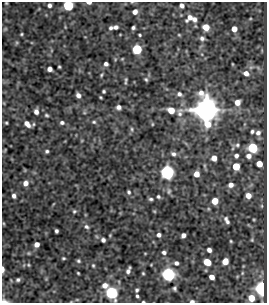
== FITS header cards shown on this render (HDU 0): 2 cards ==
NAXIS1  =                  265
NAXIS2  =                  301

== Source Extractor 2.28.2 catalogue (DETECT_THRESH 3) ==
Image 265 x 301 px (HDU 0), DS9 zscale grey, 1 PNG px = 1 image px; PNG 269 x 305 px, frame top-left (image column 1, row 301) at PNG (2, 2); no overlay
Background 679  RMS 1.3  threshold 4.03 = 3 sigma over >= 5 px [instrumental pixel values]
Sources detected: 111; all 111 listed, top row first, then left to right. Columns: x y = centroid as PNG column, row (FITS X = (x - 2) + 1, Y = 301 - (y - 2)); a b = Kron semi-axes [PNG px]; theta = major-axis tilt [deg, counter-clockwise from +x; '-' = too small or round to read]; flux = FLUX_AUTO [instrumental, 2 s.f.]
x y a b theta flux
6 3 4 3 - 85
89 3 5 3 - 320
49 5 4 4 - 260
68 5 5 5 - 9300
182 6 4 4 - 320
135 12 5 4 - 450
190 17 11 6 46 510
194 19 6 5 - 310
115 27 5 4 - 240
206 27 6 5 - 1000
111 28 4 4 - 190
133 28 4 3 - 170
5 29 6 4 45 120
234 29 5 5 - 750
21 34 4 3 - 100
139 35 3 2 - 100
179 35 4 3 - 83
202 38 6 6 - 260
137 49 5 5 - 6600
106 64 4 4 - 250
232 64 3 2 - 67
59 67 3 3 - 100
251 67 7 4 18 170
50 69 5 4 - 430
246 73 6 5 - 500
101 75 5 4 - 110
126 79 6 5 - 140
146 79 6 4 -49 130
104 91 3 3 - 130
179 94 7 6 - 280
78 95 5 4 - 370
237 102 6 6 - 670
119 107 5 5 - 310
171 110 6 5 - 1100
206 110 8 8 - 180000
36 112 6 5 - 390
180 112 14 9 78 620
46 115 6 4 -29 130
62 122 6 5 - 220
94 122 5 4 - 130
6 123 3 3 - 110
27 124 9 6 -45 560
152 124 5 3 - 81
132 129 6 4 -82 150
252 131 4 3 - 170
258 133 7 6 - 310
237 145 7 5 16 180
233 148 6 4 71 120
252 148 6 5 - 7600
5 150 6 3 71 79
47 151 4 4 - 160
173 154 7 6 - 270
236 156 5 5 - 270
249 156 6 5 - 400
214 158 5 5 - 750
259 164 5 5 - 1000
236 166 5 5 - 2200
167 172 6 6 - 29000
196 174 5 5 - 820
25 183 6 5 - 530
231 185 5 5 - 430
169 191 9 5 89 210
129 192 6 5 - 160
14 196 5 4 - 290
248 196 5 5 - 730
158 197 4 4 - 140
151 199 5 4 - 160
215 201 5 5 - 1300
74 211 4 4 - 130
154 211 5 3 - 76
226 219 6 5 - 190
254 219 4 3 - 79
227 222 6 5 - 190
3 223 5 3 - 83
86 227 7 5 -42 220
56 231 4 3 - 190
159 235 4 4 - 280
183 235 5 4 - 330
103 240 4 4 - 240
252 240 5 4 - 99
231 241 3 3 - 90
37 244 5 4 - 450
209 250 4 4 - 340
164 252 5 4 - 210
145 253 4 2 - 58
63 258 4 3 - 110
78 261 5 4 - 140
225 261 5 5 - 990
207 262 6 5 - 1700
176 263 5 5 - 240
28 265 5 4 - 110
93 265 5 4 - 110
3 269 5 2 - 450
128 270 7 4 69 300
78 273 3 3 - 86
143 273 4 3 - 97
242 273 6 3 89 110
168 274 6 6 - 25000
212 277 5 4 - 610
18 280 6 5 - 190
105 285 7 6 - 530
175 288 4 3 - 170
262 288 6 5 - 30000
137 290 4 3 - 160
111 292 6 5 - 19000
137 296 4 3 - 150
251 298 6 6 - 1300
77 300 6 4 0 93
4 301 7 4 -5 370
192 301 5 3 - 230
143 302 4 2 - 87
At the frame edge (FLAGS 8, measured only in part): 8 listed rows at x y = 6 3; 89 3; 68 5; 3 269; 251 298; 4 301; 192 301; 143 302